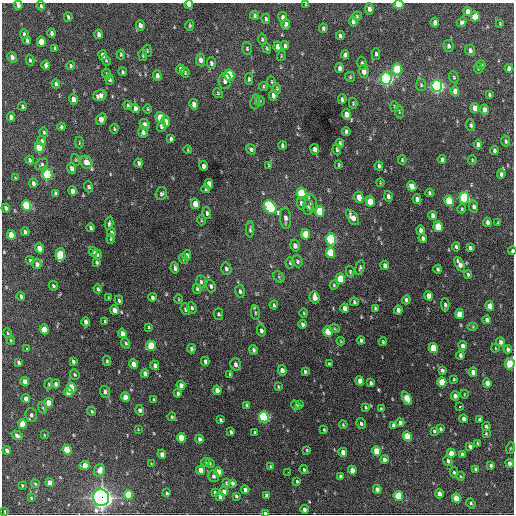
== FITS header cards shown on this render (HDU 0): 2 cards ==
NAXIS1  =                  512 / Axis length
NAXIS2  =                  512 / Axis length

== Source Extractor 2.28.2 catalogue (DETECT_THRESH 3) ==
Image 512 x 512 px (HDU 0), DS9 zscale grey, 1 PNG px = 1 image px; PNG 516 x 516 px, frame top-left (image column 1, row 512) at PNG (2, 3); each listed source drawn as its Kron ellipse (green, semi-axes under 4 px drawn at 4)
Background 1060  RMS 33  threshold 99.7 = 3 sigma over >= 5 px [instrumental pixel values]
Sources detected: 389; all 389 listed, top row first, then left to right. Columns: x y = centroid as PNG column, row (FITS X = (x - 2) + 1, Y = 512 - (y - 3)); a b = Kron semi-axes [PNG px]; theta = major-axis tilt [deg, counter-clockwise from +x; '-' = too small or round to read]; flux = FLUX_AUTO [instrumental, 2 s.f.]
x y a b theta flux
189 4 4 4 - 1.8e+04
18 5 4 4 - 9.1e+03
306 5 3 2 - 1.7e+03
399 5 4 4 - 7.3e+04
41 6 4 3 - 2.9e+03
369 9 5 4 - 9.7e+03
467 11 5 4 - 1.2e+04
255 15 4 3 - 3.6e+03
357 16 4 4 - 2.5e+03
475 16 5 4 - 4.6e+04
68 17 5 3 - 3.2e+03
283 17 5 4 - 7.4e+03
266 19 5 3 - 3.3e+03
353 21 5 4 - 6.6e+03
435 22 5 4 - 1.1e+04
462 22 5 4 - 4.7e+03
500 23 4 3 - 2.1e+03
286 24 5 4 - 7.6e+03
140 25 5 4 - 9.8e+03
190 25 5 4 - 2.9e+03
323 28 4 3 - 3.8e+03
52 33 4 3 - 6.2e+03
24 34 4 3 - 4.3e+03
99 34 5 3 - 8.0e+03
340 36 4 3 - 5.1e+03
262 39 6 4 -82 3.5e+03
27 40 4 3 - 4.0e+03
41 42 5 4 - 3.2e+04
285 45 4 3 - 5.1e+03
448 46 6 5 - 6.1e+03
278 47 5 4 - 1.4e+04
55 48 3 3 - 2.5e+03
247 48 6 5 - 3.8e+03
267 48 5 4 - 2.6e+03
470 50 5 4 - 6.6e+03
147 51 6 3 -82 2.0e+03
121 54 5 3 - 2.8e+03
376 54 6 3 -89 4.9e+03
103 55 5 3 - 9.2e+03
143 55 6 3 -82 2.2e+03
345 55 5 4 - 8.1e+03
281 56 5 3 - 2.1e+03
12 57 6 4 -65 9.5e+03
30 60 5 3 - 3.5e+03
106 60 5 4 - 2.8e+03
201 60 6 4 -79 1.1e+04
211 63 6 4 -86 5.0e+03
362 63 6 4 -80 4.4e+03
46 65 5 3 - 6.1e+03
481 65 4 3 - 4.6e+03
71 66 4 3 - 2.7e+03
339 68 5 3 - 6.8e+03
478 68 5 3 - 3.0e+03
509 68 4 4 - 8.0e+03
180 69 4 3 - 5.5e+03
397 69 6 5 - 1.2e+05
364 71 6 5 - 1.5e+04
123 72 4 3 - 3.0e+03
185 72 5 3 - 2.8e+03
107 74 5 4 - 2.9e+03
157 75 5 4 - 8.7e+03
229 75 6 5 - 1.9e+05
350 77 5 4 - 2.6e+03
454 77 6 4 -70 3.3e+03
386 78 6 5 - 7.8e+05
109 79 5 4 - 5.3e+03
249 79 6 3 88 3.8e+03
225 81 8 6 90 7.7e+03
271 82 5 3 - 2.0e+03
56 84 5 4 - 4.8e+03
421 85 6 5 - 3.4e+03
263 86 4 4 - 2.7e+03
437 86 6 5 - 7.5e+05
277 88 5 4 - 2.4e+03
455 91 5 4 - 1.5e+04
218 93 5 4 - 2.9e+03
489 94 4 3 - 3.1e+03
273 95 5 4 - 7.9e+03
100 96 7 5 16 1.2e+04
73 99 5 4 - 1.6e+04
342 99 5 3 - 4.9e+03
260 101 4 4 - 2.4e+03
255 102 7 5 83 4.4e+03
353 103 5 4 - 2.7e+03
194 104 5 4 - 1.2e+04
128 105 5 3 - 3.0e+03
23 106 4 3 - 3.4e+03
395 107 5 3 - 2.5e+03
135 108 5 3 - 9.5e+03
475 108 5 4 - 2.1e+04
148 109 4 3 - 1.9e+03
484 110 5 4 - 1.2e+04
399 112 6 3 -82 2.2e+03
346 114 5 4 - 1.6e+04
11 117 4 4 - 7.0e+03
160 117 5 4 - 5.3e+04
101 119 6 5 - 2.3e+04
166 122 5 4 - 3.4e+04
145 125 6 4 -62 1.1e+04
471 125 6 4 -72 4.1e+03
161 126 6 4 75 6.5e+03
61 127 4 3 - 3.9e+03
114 129 4 3 - 2.3e+03
346 131 4 3 - 4.1e+03
44 132 5 4 - 3.1e+03
143 132 6 5 - 6.7e+03
171 139 4 3 - 3.9e+03
42 141 5 4 - 5.9e+03
506 141 5 4 - 4.4e+03
79 143 6 3 90 1.9e+03
340 143 4 3 - 3.9e+03
478 144 5 4 - 9.9e+03
282 145 4 3 - 4.0e+03
39 147 5 4 - 1.1e+05
251 149 5 4 - 5.2e+03
315 149 5 4 - 1.0e+04
188 150 4 2 - 1.7e+03
337 150 6 3 -81 3.8e+03
494 151 4 3 - 5.0e+03
442 159 4 3 - 4.2e+03
30 160 4 3 - 5.7e+03
76 160 6 4 -72 2.2e+03
402 160 4 3 - 2.4e+03
472 160 5 4 - 2.5e+03
86 162 6 5 - 1.9e+04
139 163 4 3 - 4.5e+03
42 164 7 5 38 4.0e+03
269 165 3 2 - 2.2e+03
339 165 4 2 - 2.2e+03
204 166 5 4 - 9.3e+03
379 166 4 3 - 4.4e+03
72 168 5 4 - 8.5e+03
47 174 5 5 - 1.7e+05
501 174 5 4 - 6.0e+03
15 178 4 3 - 1.9e+03
33 183 4 3 - 7.3e+03
380 183 4 2 - 1.6e+03
209 184 5 4 - 2.6e+04
412 186 5 4 - 1.9e+04
89 187 5 4 - 5.1e+03
206 189 4 3 - 2.6e+03
73 191 5 4 - 1.1e+04
55 193 4 3 - 3.9e+03
301 193 6 5 - 1.6e+05
429 193 4 3 - 3.7e+03
161 194 7 5 65 5.0e+03
388 196 5 4 - 6.0e+03
359 197 6 4 -77 2.0e+04
464 198 5 5 - 2.4e+05
417 199 5 4 - 7.8e+03
370 201 5 4 - 3.9e+04
449 201 5 4 - 9.8e+04
301 203 6 4 -79 7.7e+03
311 203 9 6 -80 7.6e+03
195 204 5 4 - 3.2e+04
26 205 5 4 - 1.4e+05
270 207 8 5 -52 2.4e+05
308 207 7 5 -87 5.8e+03
474 207 6 4 -79 7.3e+03
6 208 4 3 - 6.4e+03
462 209 4 4 - 2.4e+03
319 211 5 4 - 6.6e+04
207 213 6 4 -78 4.7e+03
432 215 4 3 - 5.8e+03
353 217 9 4 -54 1.6e+04
286 218 11 5 -87 1.1e+04
201 220 5 3 - 1.8e+03
487 222 4 3 - 6.5e+03
109 223 6 3 80 3.8e+03
498 223 3 2 - 2.1e+03
438 227 5 4 - 6.8e+04
91 228 4 3 - 5.0e+03
250 229 8 4 -89 3.9e+03
421 230 4 4 - 8.5e+03
25 232 4 3 - 4.8e+03
112 232 5 4 - 5.0e+03
305 234 5 4 - 4.3e+04
11 235 5 4 - 3.1e+04
423 238 4 3 - 6.0e+03
111 239 5 3 - 2.3e+03
331 239 6 5 - 2.4e+05
295 246 6 4 -75 9.3e+03
456 247 5 3 - 3.6e+03
39 248 5 4 - 3.0e+04
470 248 4 3 - 5.5e+03
512 251 4 3 - 3.9e+03
93 252 5 3 - 5.4e+03
330 253 5 4 - 9.9e+04
97 254 5 4 - 5.6e+03
60 255 6 5 - 1.0e+05
187 255 5 4 - 7.1e+03
183 259 5 4 - 2.8e+03
30 260 4 3 - 3.3e+03
297 261 6 5 - 4.6e+03
97 262 4 3 - 3.2e+03
290 263 5 4 - 3.1e+03
37 264 5 4 - 8.9e+03
460 264 8 4 -60 1.2e+04
385 265 5 3 - 7.8e+03
175 268 5 3 - 5.6e+03
360 268 7 3 75 3.6e+03
226 269 6 5 - 5.2e+03
438 269 4 3 - 3.8e+03
350 271 6 4 -78 3.0e+03
468 274 4 3 - 3.6e+03
279 277 6 4 -47 2.6e+03
341 279 5 4 - 7.4e+04
201 282 6 4 -85 4.2e+03
334 285 4 4 - 2.5e+03
53 286 5 4 - 3.7e+03
211 286 6 4 -72 5.3e+03
98 289 4 3 - 3.4e+03
197 289 5 4 - 3.4e+03
240 291 6 5 - 5.6e+03
21 296 4 3 - 5.1e+03
429 296 5 4 - 1.8e+04
108 297 3 2 - 1.3e+03
152 297 4 3 - 5.0e+03
314 297 6 5 - 2.0e+04
179 299 4 3 - 1.8e+03
119 300 5 3 - 3.5e+03
406 300 4 3 - 4.8e+03
354 302 4 3 - 3.9e+03
274 305 4 3 - 3.2e+03
445 305 6 4 -87 5.1e+03
490 306 5 4 - 2.1e+04
192 308 6 4 -68 4.4e+03
345 308 5 4 - 1.2e+04
375 308 4 3 - 3.2e+03
185 309 6 4 -69 4.1e+03
115 310 5 4 - 1.8e+04
398 310 4 4 - 8.9e+03
255 313 7 3 -82 3.6e+03
304 313 4 3 - 1.8e+03
218 314 6 4 -77 3.9e+03
459 314 5 4 - 3.6e+04
487 320 4 4 - 7.9e+03
105 321 4 3 - 2.4e+03
86 322 5 4 - 1.0e+04
302 324 4 3 - 6.1e+03
149 327 4 3 - 2.6e+03
473 327 5 4 - 2.3e+03
44 329 5 4 - 4.3e+04
335 329 5 3 - 2.2e+03
261 331 6 4 -77 6.1e+03
328 331 5 4 - 4.8e+04
8 333 4 3 - 2.1e+03
122 333 5 4 - 1.4e+04
11 340 4 3 - 2.4e+03
361 340 4 3 - 4.4e+03
341 341 4 4 - 2.0e+03
383 342 4 3 - 2.4e+03
500 342 4 3 - 7.1e+03
126 343 5 4 - 3.5e+03
151 346 5 4 - 8.0e+04
463 346 4 4 - 1.0e+04
433 348 5 4 - 6.1e+04
495 348 4 3 - 1.9e+03
27 349 4 2 - 1.5e+03
191 349 4 3 - 6.1e+03
508 349 4 3 - 6.4e+03
253 350 5 3 - 4.5e+03
460 355 4 3 - 5.1e+03
73 361 4 3 - 4.9e+03
107 361 5 4 - 2.9e+03
205 361 4 3 - 6.0e+03
19 362 4 3 - 5.2e+03
133 364 5 4 - 1.7e+04
235 364 6 5 - 7.9e+03
329 364 3 3 - 2.5e+03
510 364 5 4 - 1.0e+05
155 365 5 4 - 7.0e+03
282 370 5 4 - 1.1e+04
442 370 4 3 - 5.5e+03
305 371 3 3 - 4.1e+03
473 372 4 4 - 1.3e+04
75 374 5 4 - 3.2e+03
145 374 4 4 - 1.0e+04
230 374 4 3 - 2.3e+03
454 379 4 3 - 2.1e+03
25 381 4 3 - 1.0e+04
360 381 5 4 - 1.4e+04
442 382 5 4 - 5.2e+04
371 383 3 3 - 3.5e+03
487 383 5 4 - 1.4e+04
49 384 6 4 75 2.6e+03
56 384 4 4 - 7.2e+03
181 385 4 4 - 1.2e+04
278 387 4 3 - 2.4e+03
71 388 5 4 - 8.0e+04
217 390 5 4 - 1.5e+04
68 392 5 4 - 2.6e+04
105 392 6 5 - 5.8e+03
178 393 4 3 - 5.7e+03
464 394 4 3 - 1.5e+03
455 396 4 4 - 9.1e+03
125 397 5 4 - 2.5e+04
407 398 7 4 -63 4.7e+04
26 399 4 4 - 1.3e+04
154 400 4 3 - 2.5e+03
49 403 5 4 - 2.8e+04
247 405 4 4 - 3.5e+03
296 405 5 4 - 4.1e+03
299 405 4 3 - 2.9e+03
460 406 3 3 - 4.8e+03
366 407 4 3 - 2.7e+03
43 408 6 3 -71 2.6e+03
381 409 3 3 - 2.4e+03
140 410 5 4 - 6.2e+03
92 411 5 4 - 3.0e+03
31 415 7 6 - 8.0e+03
172 417 4 4 - 2.4e+03
264 417 5 5 - 3.4e+05
464 419 4 3 - 7.5e+03
480 419 4 3 - 3.5e+03
221 420 4 3 - 3.8e+03
361 423 5 4 - 5.8e+03
400 423 4 4 - 9.7e+03
22 424 5 4 - 4.7e+04
343 425 4 3 - 2.0e+03
394 425 4 4 - 4.8e+03
486 426 4 3 - 5.0e+03
138 429 3 2 - 1.5e+03
441 429 4 3 - 3.3e+03
324 430 3 2 - 2.0e+03
434 431 4 3 - 3.1e+03
231 432 4 3 - 5.7e+03
255 432 3 2 - 2.5e+03
486 433 4 3 - 2.2e+03
17 435 6 4 -34 6.8e+03
44 435 4 2 - 1.8e+03
407 436 5 4 - 7.0e+04
181 438 5 4 - 5.1e+04
200 439 4 3 - 7.0e+03
477 443 3 3 - 2.0e+03
470 446 4 3 - 6.9e+03
511 448 6 4 70 2.7e+03
7 450 4 3 - 7.4e+03
67 450 5 4 - 8.2e+04
307 450 3 3 - 2.1e+03
377 451 5 4 - 4.6e+04
343 452 4 4 - 1.8e+04
451 453 5 4 - 2.8e+04
162 454 4 4 - 1.2e+04
462 454 4 3 - 4.2e+03
384 459 4 4 - 1.1e+04
448 461 5 4 - 5.9e+03
205 462 4 4 - 4.2e+03
210 463 5 3 - 2.8e+03
510 463 4 3 - 8.5e+03
151 464 2 2 - 1.5e+03
85 465 5 4 - 2.9e+04
491 465 4 3 - 4.0e+03
270 467 4 3 - 2.7e+03
476 469 3 3 - 3.6e+03
99 470 6 5 - 1.9e+04
201 470 5 4 - 2.2e+04
304 470 4 3 - 3.7e+03
352 470 4 4 - 2.0e+04
218 472 5 4 - 4.0e+04
288 472 2 2 - 4.7e+03
454 472 5 4 - 3.1e+03
213 476 6 5 - 5.7e+03
460 476 4 3 - 2.0e+03
341 477 4 3 - 5.8e+03
297 481 4 3 - 2.8e+03
50 483 4 4 - 2.2e+04
226 483 4 3 - 2.8e+03
233 483 4 3 - 5.9e+03
35 484 4 3 - 2.4e+03
22 485 3 3 - 2.4e+03
377 489 4 4 - 8.6e+03
245 490 4 4 - 9.8e+03
224 491 5 4 - 1.2e+04
167 493 4 3 - 3.4e+03
215 493 4 3 - 4.4e+03
439 494 4 3 - 1.1e+04
128 495 5 4 - 8.7e+04
267 495 4 3 - 5.9e+03
236 496 4 3 - 3.7e+03
398 496 5 4 - 9.4e+04
220 497 4 4 - 6.0e+03
31 498 4 3 - 2.3e+03
101 498 8 8 - 1.3e+06
456 498 5 4 - 4.9e+04
471 503 5 4 - 3.6e+03
304 509 4 3 - 8.0e+03
5 511 3 2 - 1.8e+03
265 513 3 3 - 4.3e+03
At the frame edge (FLAGS 8, measured only in part): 6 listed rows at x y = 189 4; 18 5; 399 5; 512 251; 510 364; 265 513